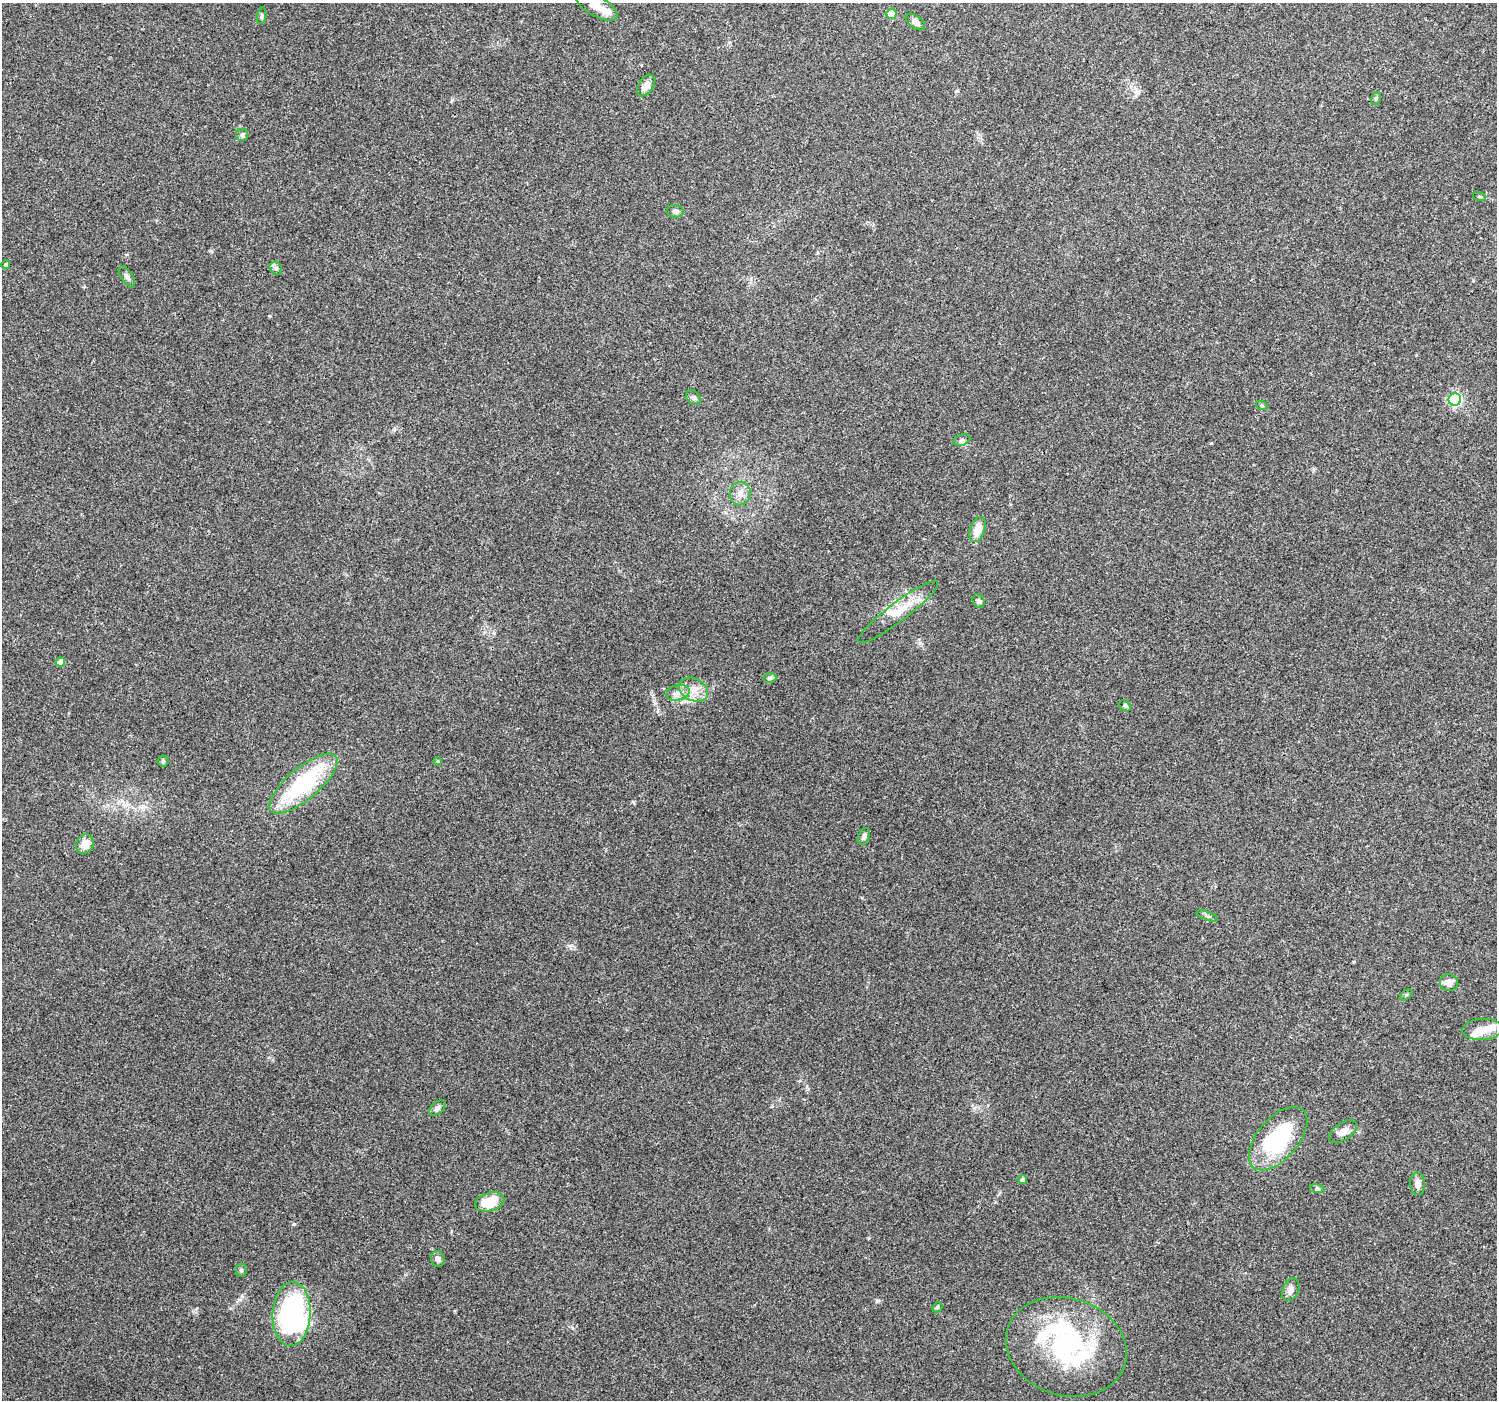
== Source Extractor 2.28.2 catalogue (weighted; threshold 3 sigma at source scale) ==
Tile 10 of 4 x 4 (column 2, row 3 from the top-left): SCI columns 1496-2990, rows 1535-2932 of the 5984 x 5930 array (HDU 1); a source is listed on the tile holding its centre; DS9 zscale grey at full resolution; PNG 1499 x 1402 px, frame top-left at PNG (2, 3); each listed source drawn as its Kron ellipse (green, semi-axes under 4 px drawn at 4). Shown black and unused: <1% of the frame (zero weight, under 3 of 4 exposures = <1% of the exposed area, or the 3 px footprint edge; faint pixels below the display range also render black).
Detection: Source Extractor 2.28.2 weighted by HDU 2 'WHT'; one run over the whole footprint, this tile lists its part. Background 0.0621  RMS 0.004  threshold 0.0182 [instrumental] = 3 sigma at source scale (4.5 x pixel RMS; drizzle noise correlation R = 1.50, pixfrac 1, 0.0396/0.0396 arcsec/px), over >= 5 px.
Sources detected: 53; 3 inside a brighter object's white glare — neither listed nor drawn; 3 inside a brighter listed object's ellipse — not listed separately; the other 47 listed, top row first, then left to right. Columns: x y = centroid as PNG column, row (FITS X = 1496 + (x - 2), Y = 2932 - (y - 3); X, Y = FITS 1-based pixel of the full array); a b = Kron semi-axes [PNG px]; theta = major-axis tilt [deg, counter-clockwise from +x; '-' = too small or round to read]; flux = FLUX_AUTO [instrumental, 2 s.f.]
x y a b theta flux
597 6 23 10 -30 4.8
891 14 5 5 - 8.3
262 16 8 4 80 0.75
915 22 11 6 -37 1.9
646 85 12 7 56 3.1
1376 99 6 4 70 0.6
242 135 6 6 - 0.88
1479 196 7 3 -19 0.44
675 211 8 6 -7 1.1
6 265 4 4 - 0.79
276 268 7 5 -43 0.96
127 277 12 5 -56 1.3
694 398 8 6 -45 1.2
1455 399 6 6 - 57
1262 406 6 3 -19 0.47
962 440 9 5 19 1
740 493 12 10 77 2.9
977 529 13 7 72 6
979 601 7 5 -59 1.2
898 612 50 9 37 9.6
60 662 4 4 - 3.1
770 678 6 5 - 0.87
693 690 15 11 -26 4.8
678 693 12 7 14 2.5
1125 706 6 5 - 0.69
163 761 5 5 - 0.65
438 761 4 4 - 0.41
303 784 42 15 40 38
864 836 8 5 68 1.3
85 844 10 8 59 4.7
1207 916 11 3 -20 0.81
1449 983 9 8 - 2.9
1406 995 7 3 37 0.55
1482 1029 20 10 3 4.8
438 1108 10 5 41 1.3
1343 1132 16 8 34 3.2
1278 1139 38 20 49 37
1023 1180 4 4 - 1.1
1418 1184 11 7 -87 2.3
1317 1189 8 4 -8 0.66
490 1202 15 9 17 10
438 1259 8 6 -77 1.7
241 1270 6 5 - 0.74
1291 1290 12 8 65 2.2
937 1307 5 4 - 0.55
292 1314 32 19 87 76
1066 1347 61 48 -17 62
Isophote crosses this tile's border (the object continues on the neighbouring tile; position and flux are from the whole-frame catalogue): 1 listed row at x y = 597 6
Unlisted compact peaks at least as high as the median listed source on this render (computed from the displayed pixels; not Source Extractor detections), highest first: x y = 877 1301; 1211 443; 270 316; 293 1224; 633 802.